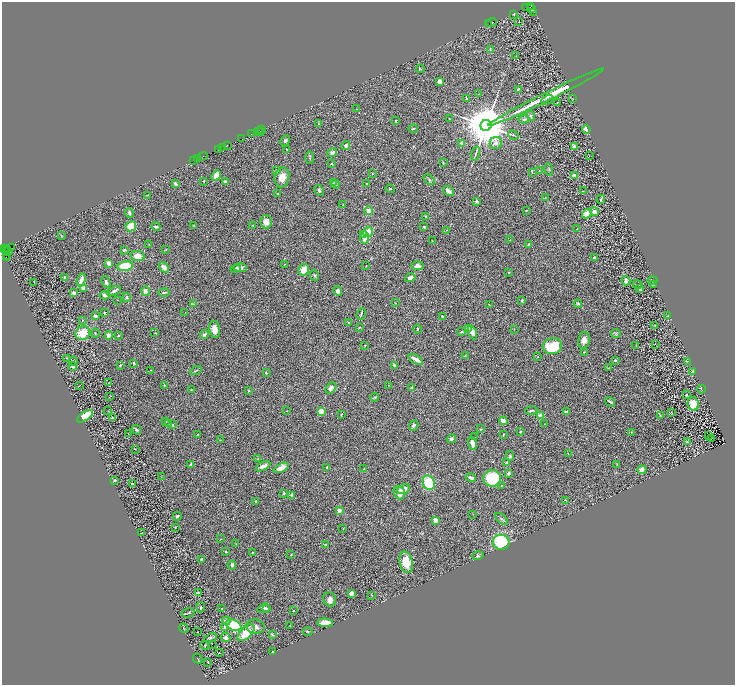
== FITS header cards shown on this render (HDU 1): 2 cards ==
NAXIS1  =                 1465
NAXIS2  =                 1366

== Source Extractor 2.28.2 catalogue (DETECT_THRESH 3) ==
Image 1465 x 1366 px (HDU 1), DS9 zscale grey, zoomed out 1/2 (1 PNG px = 2 x 2 image px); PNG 737 x 687 px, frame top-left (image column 1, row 1366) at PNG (2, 2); each listed source drawn as its Kron ellipse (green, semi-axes under 4 px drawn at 4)
Background 0.454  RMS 0.051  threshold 0.152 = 3 sigma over >= 5 px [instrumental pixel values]
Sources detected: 339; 30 cannot appear on this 1/2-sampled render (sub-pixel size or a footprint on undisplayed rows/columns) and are neither listed nor drawn; the other 309 listed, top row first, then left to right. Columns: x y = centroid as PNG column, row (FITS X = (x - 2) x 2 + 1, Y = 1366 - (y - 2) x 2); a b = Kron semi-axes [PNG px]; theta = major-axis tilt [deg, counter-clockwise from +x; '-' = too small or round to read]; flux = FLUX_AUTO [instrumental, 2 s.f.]
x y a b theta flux
530 7 4 2 - 62
526 8 3 1 - 15
531 9 3 2 - 340
534 12 3 2 - 11
514 14 3 2 - 6.2
491 22 5 2 - 85
519 22 2 1 - 11
488 23 2 1 - 24
490 50 4 3 - 8.8
516 56 2 1 - 5.6
420 69 4 3 - 9
439 81 4 3 - 49
518 89 3 2 - 9.4
479 94 2 1 - 3.2
546 97 64 3 26 580
467 99 3 2 - 13
572 99 3 1 - 2.5
547 100 6 3 21 11
557 102 2 2 - 9
357 109 4 2 - 6.7
531 116 5 4 - 13
449 119 2 2 - 5
524 119 5 4 - 20
396 121 2 2 - 7.4
318 124 4 3 - 8.6
486 126 5 5 - 60000
262 129 2 1 - 38
413 129 4 2 - 11
586 129 4 3 - 68
258 131 3 1 - 23
260 131 2 1 - 8.7
251 134 3 1 - 25
513 135 5 3 - 16
242 139 2 1 - 25
285 141 5 3 - 25
461 143 4 4 - 27
496 143 6 6 - 33
227 145 4 2 - 150
346 145 4 4 - 22
223 147 3 1 - 23
574 147 4 3 - 26
218 149 2 1 - 39
287 150 3 2 - 6.7
332 153 5 4 - 23
476 154 7 2 73 12
203 156 5 2 - 100
589 156 2 1 - 2.3
310 157 6 2 -88 9.5
197 159 2 1 - 25
194 160 2 1 - 18
443 163 3 2 - 5.4
331 164 2 2 - 9.4
549 169 6 2 -74 8.9
539 170 2 1 - 3.1
276 171 4 3 - 21
532 172 3 2 - 6.2
372 174 2 2 - 4
216 175 5 4 - 69
575 175 4 4 - 36
282 177 10 7 79 100
429 180 6 3 -42 16
204 181 3 2 - 7.9
225 182 3 3 - 16
333 183 3 2 - 8.8
175 184 4 3 - 20
335 184 4 3 - 9
366 184 2 2 - 17
390 189 4 3 - 12
319 190 6 3 -63 14
448 191 6 3 -36 42
583 191 3 2 - 3.6
278 194 2 2 - 7.5
147 195 2 2 - 4.8
545 198 3 2 - 4.6
601 199 4 2 - 17
477 201 3 3 - 20
343 205 3 2 - 3.1
526 210 2 2 - 4.9
368 211 4 3 - 80
594 212 4 3 - 47
129 213 5 3 - 28
587 214 5 3 - 160
425 217 3 2 - 14
266 222 6 6 - 66
252 225 3 2 - 5
131 226 5 5 - 140
194 226 2 2 - 4.7
156 227 4 3 - 18
424 227 3 2 - 13
577 229 3 2 - 4.2
446 230 3 2 - 4
368 232 5 4 - 160
61 235 3 2 - 4.4
363 235 3 3 - 26
364 238 6 4 83 75
509 240 2 2 - 4
432 241 2 2 - 5.1
149 245 3 2 - 4.7
529 245 3 3 - 18
5 248 2 1 - 84
12 248 2 1 - 30
8 249 2 1 - 21
124 250 3 3 - 15
166 250 3 2 - 3.2
6 251 2 1 - 310
9 252 4 2 - 290
7 255 4 1 - 130
138 256 7 5 -10 93
6 257 2 2 - 50
594 257 2 2 - 15
109 263 3 3 - 58
284 264 3 2 - 3.9
125 266 8 5 11 180
366 266 2 1 - 2.9
417 266 6 4 -3 48
164 267 6 4 -56 52
240 268 7 4 -2 38
236 269 5 3 - 13
303 270 6 5 - 140
509 272 3 2 - 7.7
314 275 6 2 -80 8.7
64 277 3 2 - 10
410 278 5 3 - 31
81 280 6 3 71 52
652 280 5 2 - 11
626 281 5 3 - 34
106 282 6 3 -65 23
34 283 2 1 - 2.7
638 284 5 2 - 7.5
654 285 3 2 - 8.3
83 288 3 3 - 47
640 289 3 3 - 12
114 291 7 3 25 21
146 291 4 4 - 41
338 291 5 4 - 30
74 293 4 3 - 40
164 293 6 3 0 14
105 295 5 4 - 39
127 297 5 3 - 16
117 300 2 2 - 4.1
522 300 3 2 - 13
396 303 2 2 - 5.7
193 304 3 2 - 6.2
578 304 4 3 - 12
489 305 3 2 - 3.6
104 313 2 2 - 13
185 313 3 1 - 3.1
361 314 6 2 72 13
667 315 2 2 - 4.1
95 316 3 2 - 22
442 316 2 2 - 8.7
82 320 3 2 - 5.9
349 322 2 2 - 22
655 325 2 1 - 2.8
359 328 4 2 - 5.7
469 328 3 3 - 64
215 329 8 5 -79 75
417 329 5 2 - 8.4
514 329 2 1 - 2.8
461 332 4 3 - 8.6
472 332 7 4 -67 48
83 333 7 6 - 200
95 333 4 2 - 6.5
155 333 3 2 - 4.1
616 333 4 4 - 13
204 334 4 3 - 26
109 335 4 3 - 54
118 335 3 2 - 8
584 340 8 5 81 63
655 344 2 1 - 2.4
365 345 2 2 - 15
553 346 9 8 - 330
636 346 3 2 - 3.8
584 352 4 2 - 6.5
465 356 2 1 - 3.9
537 357 2 2 - 4.4
66 358 3 2 - 4
416 359 8 3 -31 66
615 360 3 3 - 15
73 361 4 2 - 11
687 361 3 2 - 5.7
134 363 3 2 - 14
120 365 2 2 - 24
394 365 4 3 - 20
73 366 4 3 - 21
608 368 3 2 - 5.2
151 370 3 2 - 3.7
196 370 6 2 28 8.4
693 371 3 2 - 6.6
266 373 2 2 - 11
108 383 3 2 - 3.8
79 385 3 1 - 3.3
164 385 3 3 - 6.7
388 385 2 2 - 2.9
331 388 6 4 51 39
412 388 3 3 - 24
191 389 3 2 - 4.2
701 389 4 2 - 8.1
248 391 3 3 - 10
687 395 2 2 - 11
110 396 2 2 - 3.9
375 397 4 2 - 8.3
610 402 5 2 - 15
693 404 7 5 -80 140
531 410 6 2 4 15
108 411 3 2 - 4
287 411 2 2 - 3.1
321 411 3 2 - 330
566 412 2 2 - 19
671 413 2 1 - 4.7
341 415 2 2 - 7.3
85 416 9 4 34 230
541 416 2 2 - 220
660 416 3 2 - 5.1
113 418 3 2 - 21
165 421 3 2 - 4.9
503 421 4 3 - 60
169 424 2 2 - 7.8
544 424 2 2 - 6
172 425 3 2 - 4.9
414 426 5 4 - 19
481 429 2 2 - 6
136 430 5 3 - 16
520 432 3 3 - 10
631 432 3 2 - 7.4
128 434 2 2 - 4.4
198 434 2 2 - 6.6
503 434 2 2 - 5.8
709 435 2 1 - 69
475 437 2 1 - 2.2
451 439 5 4 - 21
711 439 3 2 - 3.5
221 440 3 2 - 5.5
687 442 4 2 - 8.7
473 443 7 3 -71 61
135 449 3 2 - 3.9
568 454 3 2 - 4.3
510 456 5 4 - 14
257 459 3 2 - 4.9
506 463 4 3 - 26
617 464 3 2 - 6.2
191 465 3 3 - 34
263 466 8 3 27 58
327 467 4 3 - 11
281 468 8 4 27 98
364 469 2 2 - 15
642 470 4 4 - 65
508 473 3 2 - 24
161 477 2 2 - 3.8
471 478 5 3 - 34
492 478 9 8 - 380
115 480 2 2 - 14
429 483 7 6 - 250
132 484 3 3 - 14
502 486 2 2 - 9.8
403 489 7 4 23 65
284 493 4 2 - 9.1
399 493 7 5 -67 51
292 495 3 2 - 19
566 500 3 2 - 5.8
256 501 2 2 - 7.3
339 511 2 2 - 120
473 514 2 2 - 3.7
177 516 4 3 - 20
502 519 8 3 -42 17
435 520 4 3 - 40
175 527 2 2 - 3.2
343 529 3 2 - 3.9
142 533 2 1 - 7.6
221 539 3 1 - 3.9
501 542 8 7 - 440
236 544 3 2 - 4.3
326 545 3 2 - 16
226 551 3 3 - 7.2
253 553 3 2 - 10
291 555 3 2 - 6.8
478 556 6 4 18 18
201 559 3 3 - 16
406 562 11 6 -77 190
232 565 4 3 - 21
198 593 4 3 - 11
351 594 4 3 - 52
372 595 3 2 - 4.7
330 599 7 6 - 45
201 607 5 3 - 14
264 608 6 4 18 24
222 609 2 2 - 4.7
267 609 4 3 - 12
293 611 2 2 - 7
188 613 7 3 12 15
226 621 4 4 - 41
325 623 8 4 -4 130
234 625 8 5 -24 320
290 626 3 1 - 3
225 627 2 2 - 29
255 627 9 7 -9 44
184 628 5 2 - 9.1
198 632 2 1 - 4.5
308 632 5 2 - 7.8
246 633 10 5 44 220
272 635 4 3 - 12
211 638 6 3 26 19
226 638 5 4 - 31
212 644 2 1 - 32
205 645 4 2 - 6
219 652 2 1 - 5.6
272 652 2 1 - 3
198 659 5 2 - 7.3
208 663 2 2 - 3.2
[30 sub-pixel or undisplayed-footprint detections neither listed nor drawn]